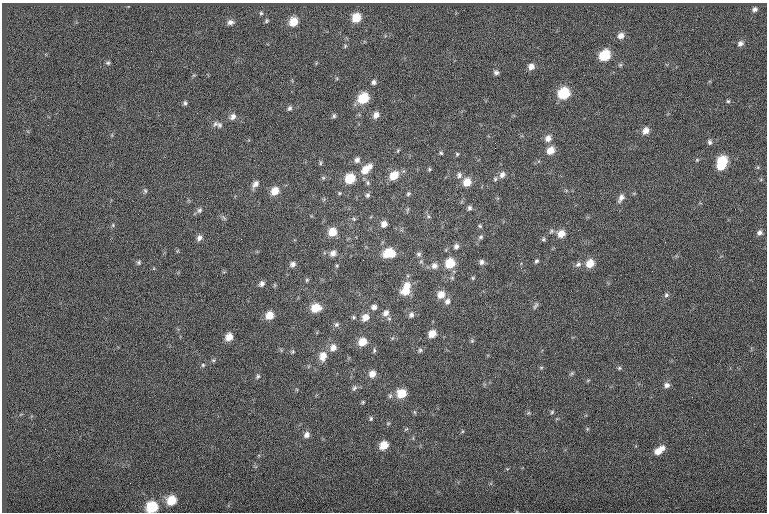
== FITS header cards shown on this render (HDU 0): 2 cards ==
NAXIS1  =                  765
NAXIS2  =                  510

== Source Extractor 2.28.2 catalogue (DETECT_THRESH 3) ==
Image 765 x 510 px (HDU 0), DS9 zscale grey, 1 PNG px = 1 image px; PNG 769 x 514 px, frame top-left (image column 1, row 510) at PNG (2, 3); no overlay
Background -0.0261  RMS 6.7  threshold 20.2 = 3 sigma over >= 5 px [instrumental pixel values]
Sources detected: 130; all 130 listed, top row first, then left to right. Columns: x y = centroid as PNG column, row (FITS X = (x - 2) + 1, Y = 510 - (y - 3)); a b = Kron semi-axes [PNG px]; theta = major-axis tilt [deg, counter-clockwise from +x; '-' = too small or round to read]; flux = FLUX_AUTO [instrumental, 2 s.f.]
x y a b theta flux
754 9 5 4 - 1200
261 13 5 5 - 610
356 18 8 7 - 8600
266 21 6 5 - 680
230 22 9 7 4 1800
293 22 8 7 - 7600
621 36 8 7 - 2400
740 44 6 6 - 1400
345 46 6 4 47 580
604 56 8 7 - 16000
108 63 6 5 - 720
531 67 7 7 - 2600
496 72 6 5 - 1300
374 82 6 5 - 1300
564 93 8 8 - 19000
363 98 9 8 - 15000
728 101 4 4 - 570
185 103 6 4 -78 910
289 108 7 5 70 1000
376 115 8 7 - 2700
334 116 6 5 - 850
233 117 9 7 52 1900
219 125 9 8 - 1700
646 131 8 7 - 3100
548 138 9 7 55 2700
710 142 6 5 - 1100
495 143 2 2 - 200
495 148 2 2 - 500
398 150 5 4 - 520
551 150 8 7 - 5200
441 153 4 4 - 580
457 154 4 4 - 560
357 160 8 6 64 1600
722 161 9 8 - 14000
320 163 8 4 -83 710
721 166 7 6 - 5400
370 167 7 6 - 1900
429 169 5 4 - 550
365 170 11 9 54 5400
459 175 9 8 - 1500
502 175 8 7 - 2100
394 176 10 8 46 6600
323 178 6 5 - 670
350 179 8 7 - 12000
495 179 6 5 - 740
467 182 8 7 - 5800
368 183 7 5 -89 920
255 184 9 6 53 2400
145 191 7 5 -69 750
275 191 8 7 - 5900
339 193 5 5 - 530
408 194 6 5 - 700
368 195 6 6 - 970
621 198 11 6 63 2200
469 208 6 5 - 1100
199 210 8 7 - 1300
428 216 5 4 - 640
224 218 8 4 -45 820
354 219 5 4 - 550
384 224 7 6 - 2500
113 225 5 4 - 570
480 226 5 5 - 640
551 231 7 5 24 910
332 232 8 7 - 6500
759 233 6 6 - 1700
561 234 8 7 - 4900
481 237 6 5 - 890
199 238 7 6 - 1800
543 239 6 5 - 720
456 246 6 6 - 1400
333 253 8 6 55 2200
389 253 10 8 10 12000
419 254 7 6 - 1100
536 261 6 4 59 790
139 262 6 5 - 770
481 262 7 6 - 1500
450 263 9 8 - 11000
590 263 8 7 - 6300
293 264 7 6 - 1600
578 264 8 7 - 1500
434 266 8 8 - 2300
473 278 5 4 - 550
307 280 6 5 - 600
262 284 6 5 - 1500
407 285 9 9 - 4100
406 291 10 9 - 6400
441 294 9 8 - 4500
666 295 6 6 - 940
447 301 8 7 - 2000
535 306 11 4 54 980
374 307 7 6 - 1700
316 308 9 7 17 8000
386 313 9 8 - 2700
269 315 8 7 - 5700
411 315 8 7 - 1500
354 317 6 4 -21 690
365 317 8 7 - 4000
336 325 8 6 43 1100
432 334 7 6 - 4800
229 337 8 7 - 4300
472 341 5 5 - 650
362 342 8 7 - 6400
333 348 9 8 - 3200
374 350 7 4 84 720
420 350 7 5 73 830
293 352 6 5 - 690
323 356 11 8 80 4900
213 360 6 4 -41 590
203 365 5 5 - 640
541 367 6 4 1 520
619 368 5 5 - 670
572 373 7 4 32 680
372 374 8 7 - 3300
258 376 6 5 - 790
667 385 7 6 - 1700
354 388 8 5 60 1100
402 393 8 8 - 9000
390 396 7 5 69 910
363 402 5 4 - 540
414 412 6 4 -88 570
552 412 6 4 48 590
528 413 6 4 18 570
371 419 6 4 89 700
587 429 6 4 72 500
307 435 8 6 53 2100
384 445 8 7 - 6500
662 448 7 6 - 1400
658 451 10 7 30 4300
172 500 8 8 - 9300
152 507 8 8 - 19000
At the frame edge (FLAGS 8, measured only in part): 1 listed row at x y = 152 507